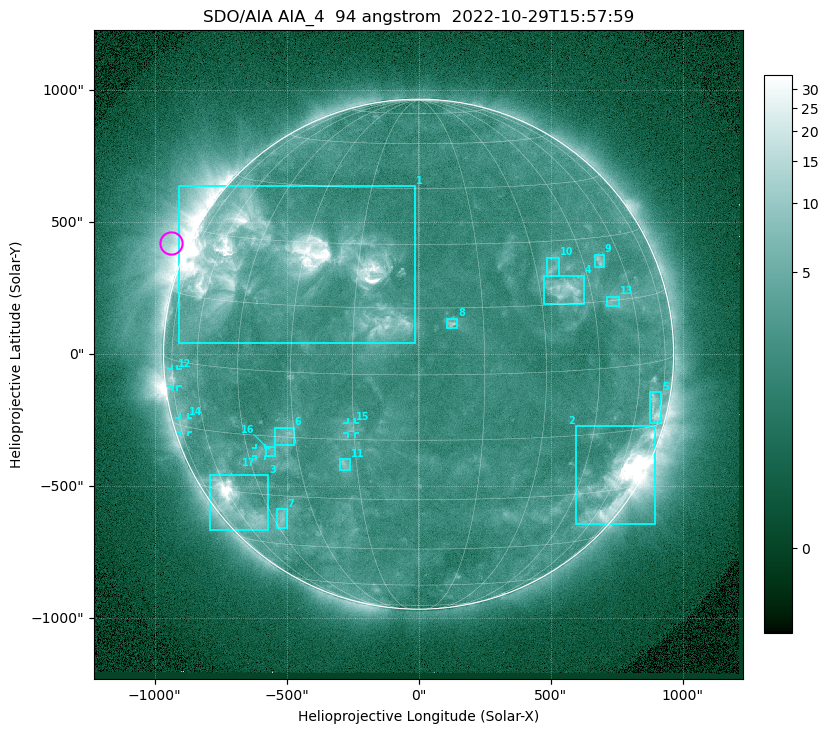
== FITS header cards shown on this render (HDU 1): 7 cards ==
TELESCOP= 'SDO/AIA '           / For AIA: SDO/AIA
INSTRUME= 'AIA_4   '           / For AIA: AIA_ATA1, AIA_ATA2, AIA_ATA3 or AIA_AT
WAVELNTH=                   94 / [angstrom] Wavelength
WAVEUNIT= 'angstrom'           / Wavelength unit: angstrom
DATE-OBS= '2022-10-29T15:57:59.121' / [ISO] Date when observation started; ISO 8
CTYPE1  = 'HPLN-TAN'           / CTYPE1: HPLN
CTYPE2  = 'HPLT-TAN'           / CTYPE2: HPLT

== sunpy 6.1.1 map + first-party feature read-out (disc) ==
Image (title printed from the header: SDO/AIA AIA_4  94 angstrom  2022-10-29T15:57:59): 1024 x 1024 px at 2.4 arcsec/px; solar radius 966 arcsec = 403 px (full disc in frame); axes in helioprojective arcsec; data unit not stated in the header (colour bar unlabelled)
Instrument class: DISC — disc imager (sunpy class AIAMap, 94 A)
Bright regions (active regions / flare kernels): reference = the median radial profile (limb darkening/brightening removed); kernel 9 px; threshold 5 sigma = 3.11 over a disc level ~2.16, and >= 1.15x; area >= 12 px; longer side >= 10 px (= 24 arcsec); searched inside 0.97 R_sun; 17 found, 17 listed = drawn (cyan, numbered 1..; 4 of them under ~33 arcsec drawn as corner ticks so the feature stays visible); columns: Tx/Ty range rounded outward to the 5 arcsec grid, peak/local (2 s.f.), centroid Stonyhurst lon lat
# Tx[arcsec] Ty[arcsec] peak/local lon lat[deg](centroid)
1 -910..-10 40..635 15 -36 +25
2 595..895 -645..-270 60 +61 -26
3 -795..-565 -665..-455 16 -58 -33
4 475..630 190..300 6.6 +38 +18
5 875..920 -260..-145 4.4 +70 -10
6 -545..-470 -345..-275 3.4 -32 -15
7 -540..-500 -660..-585 3.4 -42 -37
8 105..150 100..135 4.5 +8 +12
9 665..700 330..380 3.5 +51 +24
10 485..530 295..365 3.4 +35 +23
11 -300..-260 -440..-395 3.8 -18 -21
12 -935..-915 -125..-55 3.9 -74 -4
13 715..760 180..220 2.8 +52 +15
14 -905..-870 -295..-240 2.5 -71 -14
15 -270..-240 -300..-260 3.2 -16 -12
16 -580..-545 -385..-350 2.8 -37 -18
17 -615..-580 -390..-355 2.7 -41 -19
Off-limb structures (1.02-1.3 R_sun): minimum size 162 px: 3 found; the strongest spans PA ~35..105 deg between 1.02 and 1.3 R_sun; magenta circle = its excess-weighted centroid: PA ~65 deg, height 1.06 R_sun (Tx ~-935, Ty ~420 arcsec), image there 6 x the reference